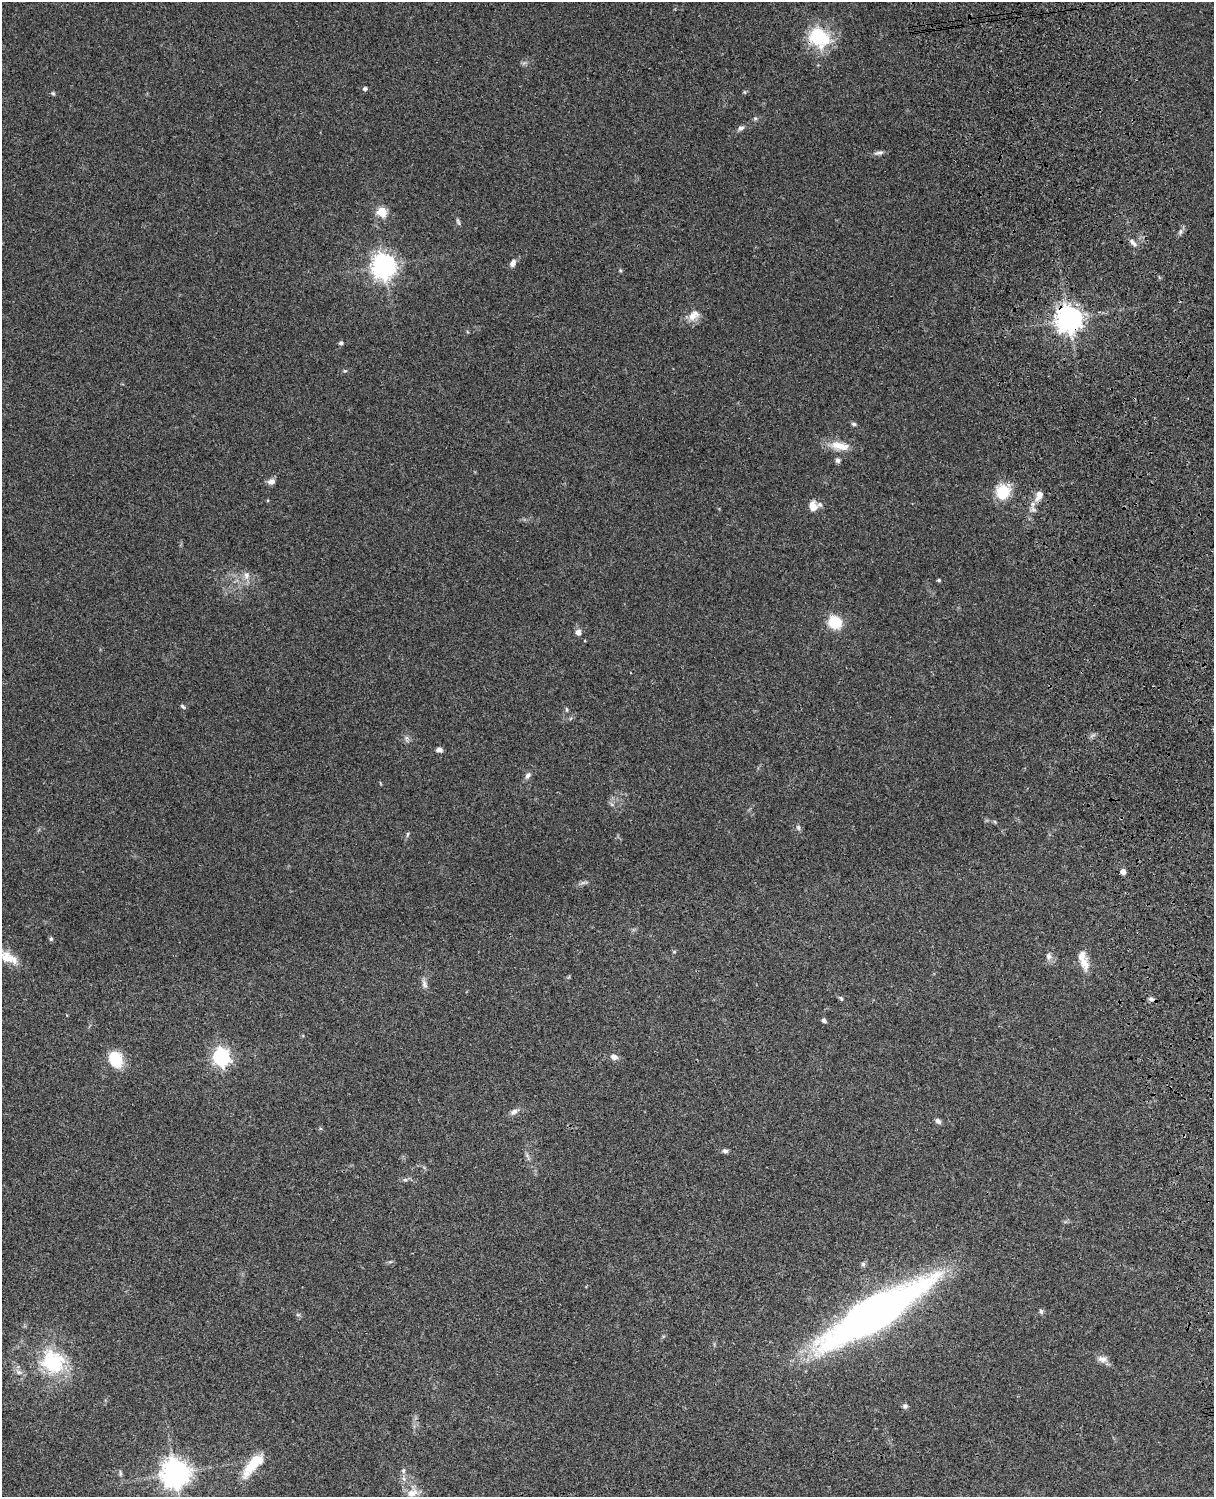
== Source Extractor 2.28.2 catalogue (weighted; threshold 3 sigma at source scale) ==
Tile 6 of 4 x 3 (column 2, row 2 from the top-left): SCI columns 1334-2545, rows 1773-3267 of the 5087 x 4926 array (HDU 1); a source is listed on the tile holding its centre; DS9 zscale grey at full resolution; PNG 1216 x 1499 px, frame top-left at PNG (2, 2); no overlay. Shown black and unused: <1% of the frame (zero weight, under 3 of 4 exposures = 6% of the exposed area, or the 3 px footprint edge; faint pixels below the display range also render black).
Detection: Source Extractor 2.28.2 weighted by HDU 2 'WHT'; one run over the whole footprint, this tile lists its part. Background 0.0958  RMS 0.0062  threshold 0.028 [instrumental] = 3 sigma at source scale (4.5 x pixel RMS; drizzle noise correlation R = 1.50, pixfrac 1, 0.05/0.05 arcsec/px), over >= 5 px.
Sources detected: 68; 1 too faint to see at this stretch — not listed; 2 inside a brighter listed object's ellipse — not listed separately; the other 65 listed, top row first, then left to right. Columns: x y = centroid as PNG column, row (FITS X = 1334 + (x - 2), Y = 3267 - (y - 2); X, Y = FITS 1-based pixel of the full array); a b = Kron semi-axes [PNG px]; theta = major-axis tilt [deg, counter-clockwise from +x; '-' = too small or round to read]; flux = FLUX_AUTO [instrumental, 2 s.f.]
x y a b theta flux
819 37 28 22 -35 31
365 89 5 4 - 1.7
744 92 6 4 -89 0.67
53 93 5 4 - 0.82
755 118 6 4 -42 0.87
741 128 8 6 22 1.8
879 153 13 5 12 2.2
382 212 5 5 - 32
458 222 11 4 -66 1.2
1180 232 7 4 72 1.4
1133 242 14 5 -44 2.7
513 263 10 6 69 2.8
384 266 8 8 - 580
620 270 6 4 -72 0.72
693 316 14 9 34 6.7
1069 319 8 8 - 640
341 343 5 5 - 1.3
345 371 5 4 - 0.81
854 424 7 5 -16 1.1
840 446 28 11 -10 9.8
838 460 6 5 - 1.6
271 481 9 7 19 3.1
1003 492 17 15 71 18
1039 495 14 8 63 5.7
813 506 11 9 -75 6.1
246 576 11 8 84 3.8
939 580 4 3 - 0.98
835 622 11 10 - 22
578 632 7 7 - 2.9
183 706 7 5 -40 1.1
567 710 6 4 -84 0.91
439 750 7 5 -11 2.2
528 775 9 7 52 2.2
995 822 6 4 -72 0.72
798 827 8 6 -74 1.4
407 834 7 3 81 0.91
1123 872 5 4 - 4
51 939 6 5 - 0.97
674 952 6 4 19 0.63
1049 956 10 8 -79 2.8
8 958 28 13 -27 12
1084 963 20 11 -72 7.7
424 984 13 6 -72 2.6
841 998 8 5 -52 1.1
1151 999 8 5 -10 1.5
824 1020 6 4 -27 1.6
221 1057 7 7 - 210
614 1057 9 7 -16 3
115 1059 15 12 -66 23
514 1112 10 7 33 2.7
938 1121 9 6 -40 1.9
725 1151 7 5 -8 1.6
405 1180 6 5 - 1.2
863 1264 6 6 - 1.3
1041 1311 7 5 -75 1.3
874 1314 89 22 31 480
298 1315 6 4 0 0.88
1103 1359 15 8 -13 3.6
53 1362 33 29 -44 42
905 1406 7 6 - 1.5
253 1465 33 11 49 20
403 1471 8 6 90 1.5
120 1473 8 5 -88 1.3
175 1473 9 9 - 770
412 1493 17 10 20 6
Overlapping masked pixels (flux is a lower limit): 4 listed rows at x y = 819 37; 1069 319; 1039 495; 874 1314
Isophote crosses this tile's border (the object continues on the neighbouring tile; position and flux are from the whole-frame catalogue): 1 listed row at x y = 8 958